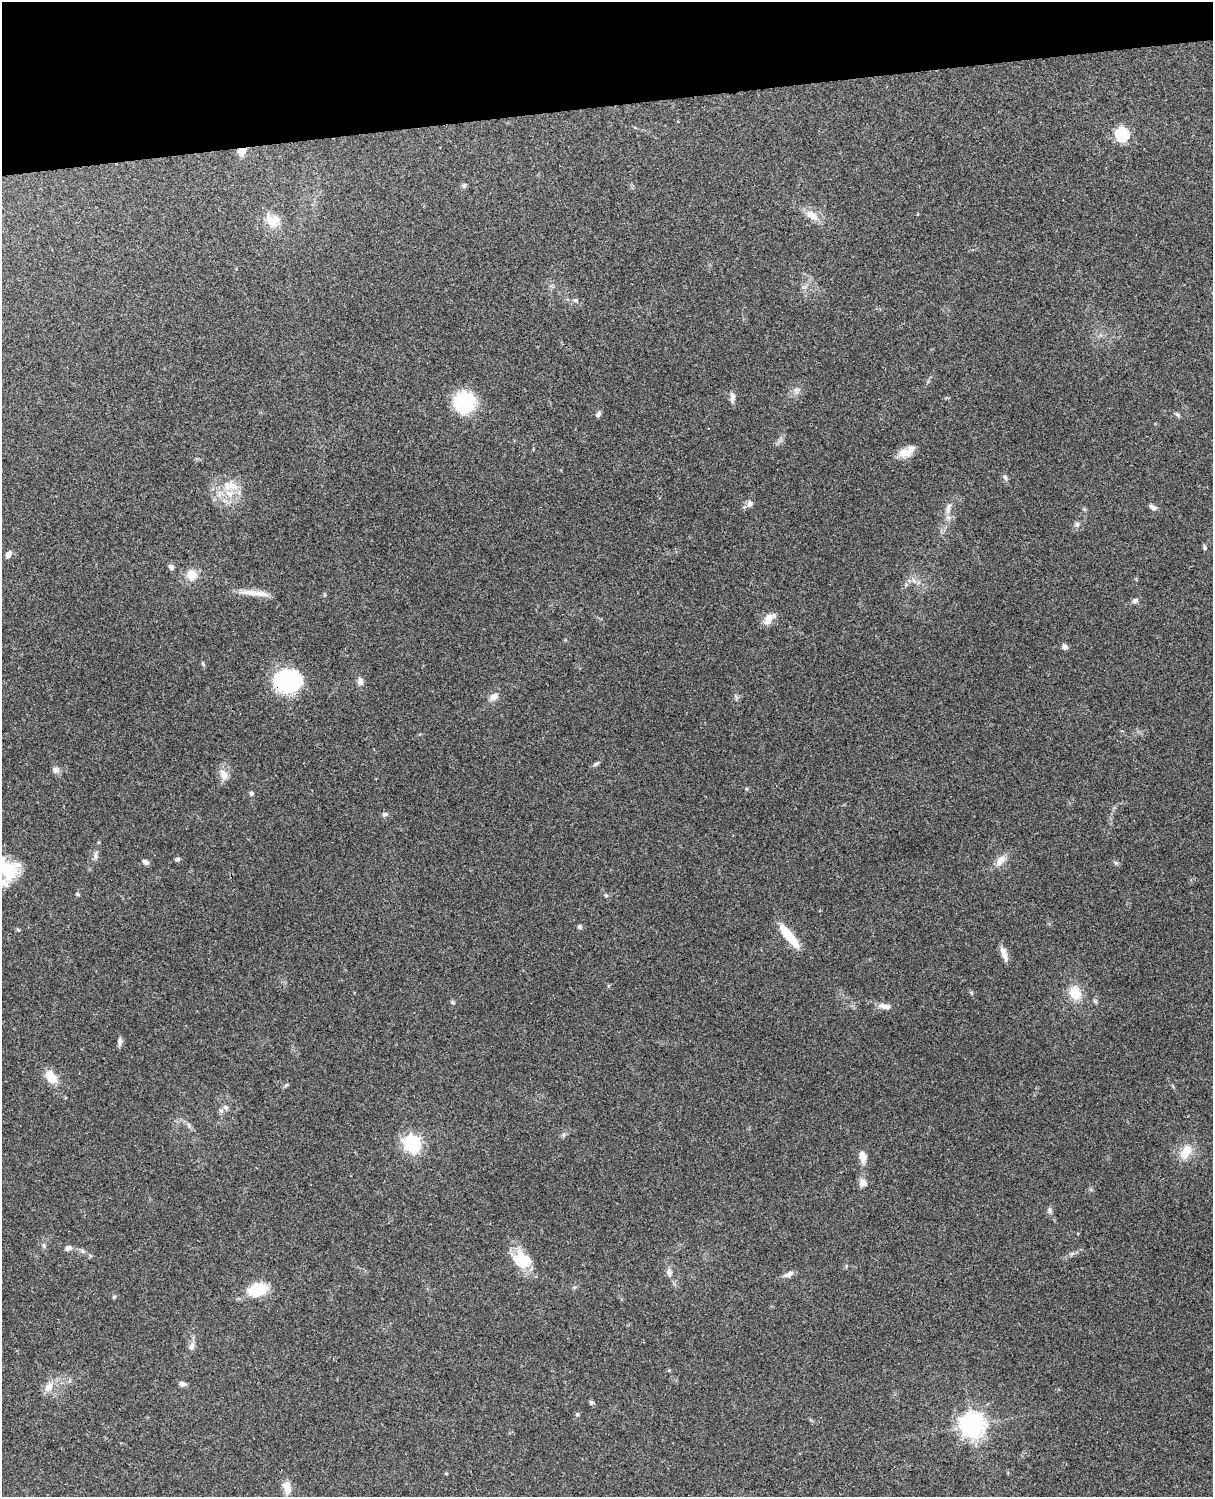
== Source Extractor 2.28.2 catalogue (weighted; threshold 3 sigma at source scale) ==
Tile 3 of 4 x 3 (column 3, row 1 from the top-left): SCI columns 2543-3753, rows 3154-4648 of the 5085 x 4925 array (HDU 1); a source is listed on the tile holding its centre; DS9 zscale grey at full resolution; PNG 1215 x 1499 px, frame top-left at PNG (2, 2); no overlay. Shown black and unused: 7% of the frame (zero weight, under 3 of 4 exposures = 6% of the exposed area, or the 3 px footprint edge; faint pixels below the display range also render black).
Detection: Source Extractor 2.28.2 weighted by HDU 2 'WHT'; one run over the whole footprint, this tile lists its part. Background 0.219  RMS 0.0084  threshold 0.0378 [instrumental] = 3 sigma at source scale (4.5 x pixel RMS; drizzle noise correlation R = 1.50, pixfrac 1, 0.05/0.05 arcsec/px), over >= 5 px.
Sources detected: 84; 6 inside a brighter listed object's ellipse — not listed separately; the other 78 listed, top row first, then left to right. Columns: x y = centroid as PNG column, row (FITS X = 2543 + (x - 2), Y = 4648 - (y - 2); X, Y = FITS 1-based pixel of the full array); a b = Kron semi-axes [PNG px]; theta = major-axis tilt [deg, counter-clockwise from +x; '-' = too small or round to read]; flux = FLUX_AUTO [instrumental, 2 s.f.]
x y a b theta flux
1122 134 6 6 - 120
242 151 9 7 35 8.3
464 186 6 6 - 1.8
812 215 20 11 -31 9.6
271 221 24 12 -55 12
575 300 8 5 -1 2
797 390 8 6 20 2.8
732 397 15 6 -88 3.5
464 402 16 16 - 63
598 414 8 6 53 2.1
1177 415 8 5 -40 1.7
906 452 20 11 14 10
1005 477 9 6 -46 1.9
230 486 26 13 -6 16
750 503 9 7 84 3.4
1153 507 9 6 -31 3.5
948 508 17 7 77 5.4
1077 524 8 6 -88 2.1
1205 548 7 4 -84 1.4
8 554 8 6 55 4.3
171 567 8 6 -50 2.4
191 575 10 9 - 12
914 581 9 4 -36 2.4
257 593 41 7 -7 11
1135 601 8 6 16 2.5
768 619 17 9 50 7.8
1065 647 8 7 - 2.3
203 663 7 3 -89 1.1
289 681 31 22 7 70
360 681 11 8 -84 3.6
494 697 11 8 36 5.2
596 764 11 5 34 1.8
56 770 9 8 - 3.1
224 775 14 10 -57 7.3
251 793 5 5 - 1.6
385 814 7 6 - 1.8
95 856 12 6 89 3.1
177 859 6 5 - 1.6
1000 860 17 10 54 7.7
145 862 8 6 -32 2.7
1116 863 6 5 - 1.4
8 871 24 20 -38 30
78 894 6 4 -46 1
606 895 5 4 - 1.2
579 926 6 6 - 1.8
18 930 6 4 -20 1
789 935 33 9 -50 23
1005 955 16 8 -71 5.9
971 992 6 4 -19 1
1075 993 16 13 -67 17
1095 1001 7 4 -36 1.2
884 1006 16 7 -10 5.1
120 1042 12 5 85 2.7
51 1077 13 9 -51 16
286 1085 6 4 19 1.1
226 1107 7 6 - 2.4
563 1135 8 5 84 1.7
412 1143 7 7 - 220
1186 1152 22 13 61 13
863 1157 13 8 -80 7.3
863 1183 10 9 - 4.7
1049 1210 9 6 -89 2.2
44 1245 7 5 -70 1.6
68 1248 9 6 18 2.8
83 1251 9 5 -27 2.3
1072 1253 7 4 19 1.7
522 1260 26 20 -47 23
669 1272 11 7 -79 3.8
789 1274 14 6 28 3.7
258 1289 23 15 16 26
114 1297 5 4 - 1.1
192 1346 11 6 63 3.4
182 1384 9 6 -19 2.6
49 1387 12 10 56 7.9
591 1402 6 5 - 1.5
577 1414 5 5 - 1.3
972 1425 9 8 - 600
287 1487 17 9 -79 7.2
Overlapping masked pixels (flux is a lower limit): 2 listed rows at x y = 242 151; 289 681
Isophote crosses this tile's border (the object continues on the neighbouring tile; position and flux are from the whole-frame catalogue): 1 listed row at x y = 8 871